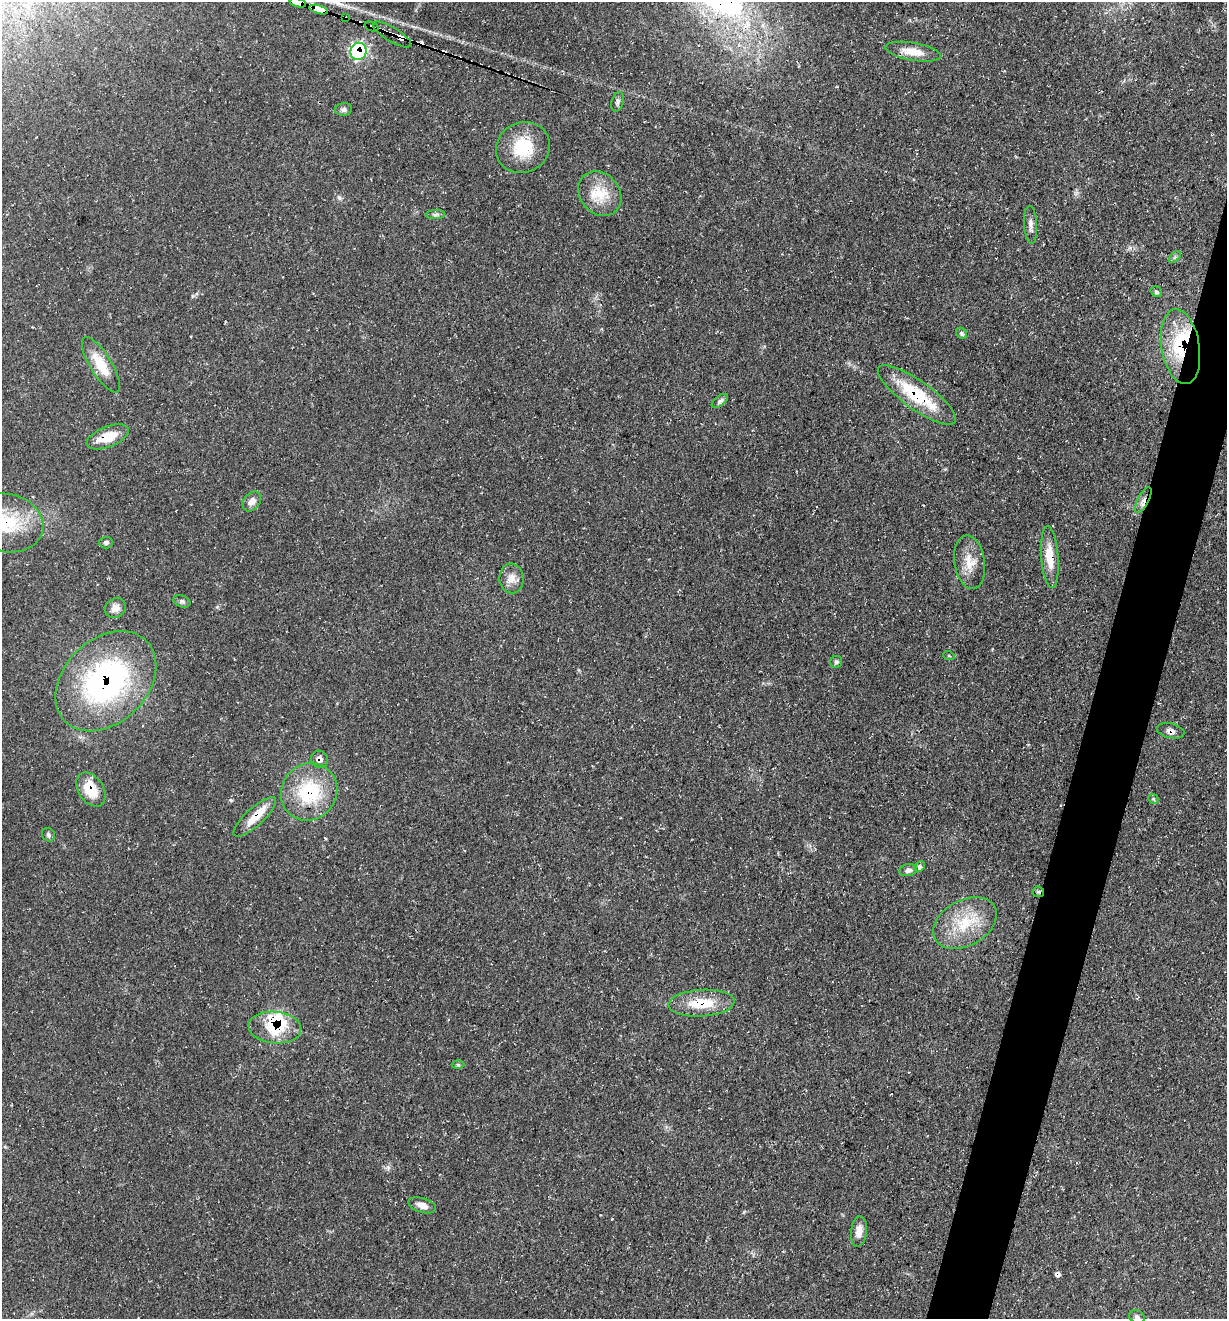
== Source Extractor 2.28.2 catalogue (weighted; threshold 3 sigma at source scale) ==
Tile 10 of 4 x 4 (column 2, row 3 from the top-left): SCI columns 1359-2583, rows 1320-2636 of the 5290 x 5272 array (HDU 1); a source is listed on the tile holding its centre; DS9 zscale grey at full resolution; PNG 1229 x 1321 px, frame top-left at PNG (2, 2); each listed source drawn as its Kron ellipse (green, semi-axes under 4 px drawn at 4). Shown black and unused: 4% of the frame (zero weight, under 3 of 4 exposures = <1% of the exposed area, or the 3 px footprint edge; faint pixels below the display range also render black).
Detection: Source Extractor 2.28.2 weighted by HDU 2 'WHT'; one run over the whole footprint, this tile lists its part. Background 0.163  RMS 0.0072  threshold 0.0326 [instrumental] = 3 sigma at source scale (4.5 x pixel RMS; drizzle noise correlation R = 1.50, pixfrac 1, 0.05/0.05 arcsec/px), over >= 5 px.
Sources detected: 59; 3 cosmic-ray / hot-pixel residue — neither listed nor drawn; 6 inside a brighter listed object's ellipse — not listed separately; the other 50 listed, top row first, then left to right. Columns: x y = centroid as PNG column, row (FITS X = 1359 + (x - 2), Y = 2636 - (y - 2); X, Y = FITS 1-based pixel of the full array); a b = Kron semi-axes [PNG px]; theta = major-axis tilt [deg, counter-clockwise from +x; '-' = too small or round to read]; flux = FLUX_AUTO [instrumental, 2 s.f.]
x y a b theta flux
298 3 8 4 -16 1700
319 10 9 4 -15 1100
345 18 3 3 - 2.3
371 27 7 4 -20 3.9
392 34 22 7 -31 89
358 51 8 8 - 100
913 52 28 9 -9 13
618 102 10 6 73 2.1
343 109 9 6 9 2.2
523 147 27 25 28 32
600 194 24 20 -50 19
435 215 9 4 1 1.7
1031 225 19 6 -86 4.3
1175 257 7 4 45 1.4
1156 292 6 5 - 1.4
961 333 6 5 - 1.5
1180 347 38 19 -81 48
101 365 32 10 -58 20
917 395 47 14 -36 46
720 401 10 5 38 2.2
108 437 22 10 22 17
1143 500 14 5 62 4.1
252 501 11 8 52 4.6
6 523 37 29 -13 50
106 543 7 6 - 1.9
1050 557 31 8 -86 15
970 562 27 15 -81 13
511 578 15 12 -87 7.2
182 601 9 6 -21 1.9
115 608 11 9 31 5.6
949 656 6 3 -19 0.85
836 662 6 5 - 1.5
106 681 57 42 44 170
1171 731 14 7 -13 3.7
319 759 9 8 - 5
91 790 19 12 -56 20
309 792 29 27 51 49
1153 799 5 4 - 1.1
255 817 27 9 42 14
48 835 7 6 - 1.8
920 867 5 4 - 1.8
908 870 9 6 9 2.8
1038 892 6 5 - 1.2
965 923 34 23 29 32
702 1003 33 13 4 24
275 1028 26 16 -5 33
458 1065 6 4 -1 1.1
422 1205 14 7 -17 6.2
859 1231 15 8 83 6.9
1137 1317 8 6 -25 2.3
Overlapping masked pixels (flux is a lower limit): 21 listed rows (the first 20) at x y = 298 3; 319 10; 345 18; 371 27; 392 34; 358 51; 1180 347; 917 395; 108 437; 1143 500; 6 523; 1050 557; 106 681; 1171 731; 319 759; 91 790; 309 792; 255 817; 1038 892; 702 1003
Isophote crosses this tile's border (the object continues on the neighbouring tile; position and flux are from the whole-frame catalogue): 2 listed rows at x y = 298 3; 6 523
Unlisted compact peaks at least as high as the median listed source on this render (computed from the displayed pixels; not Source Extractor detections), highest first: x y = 339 198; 231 800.